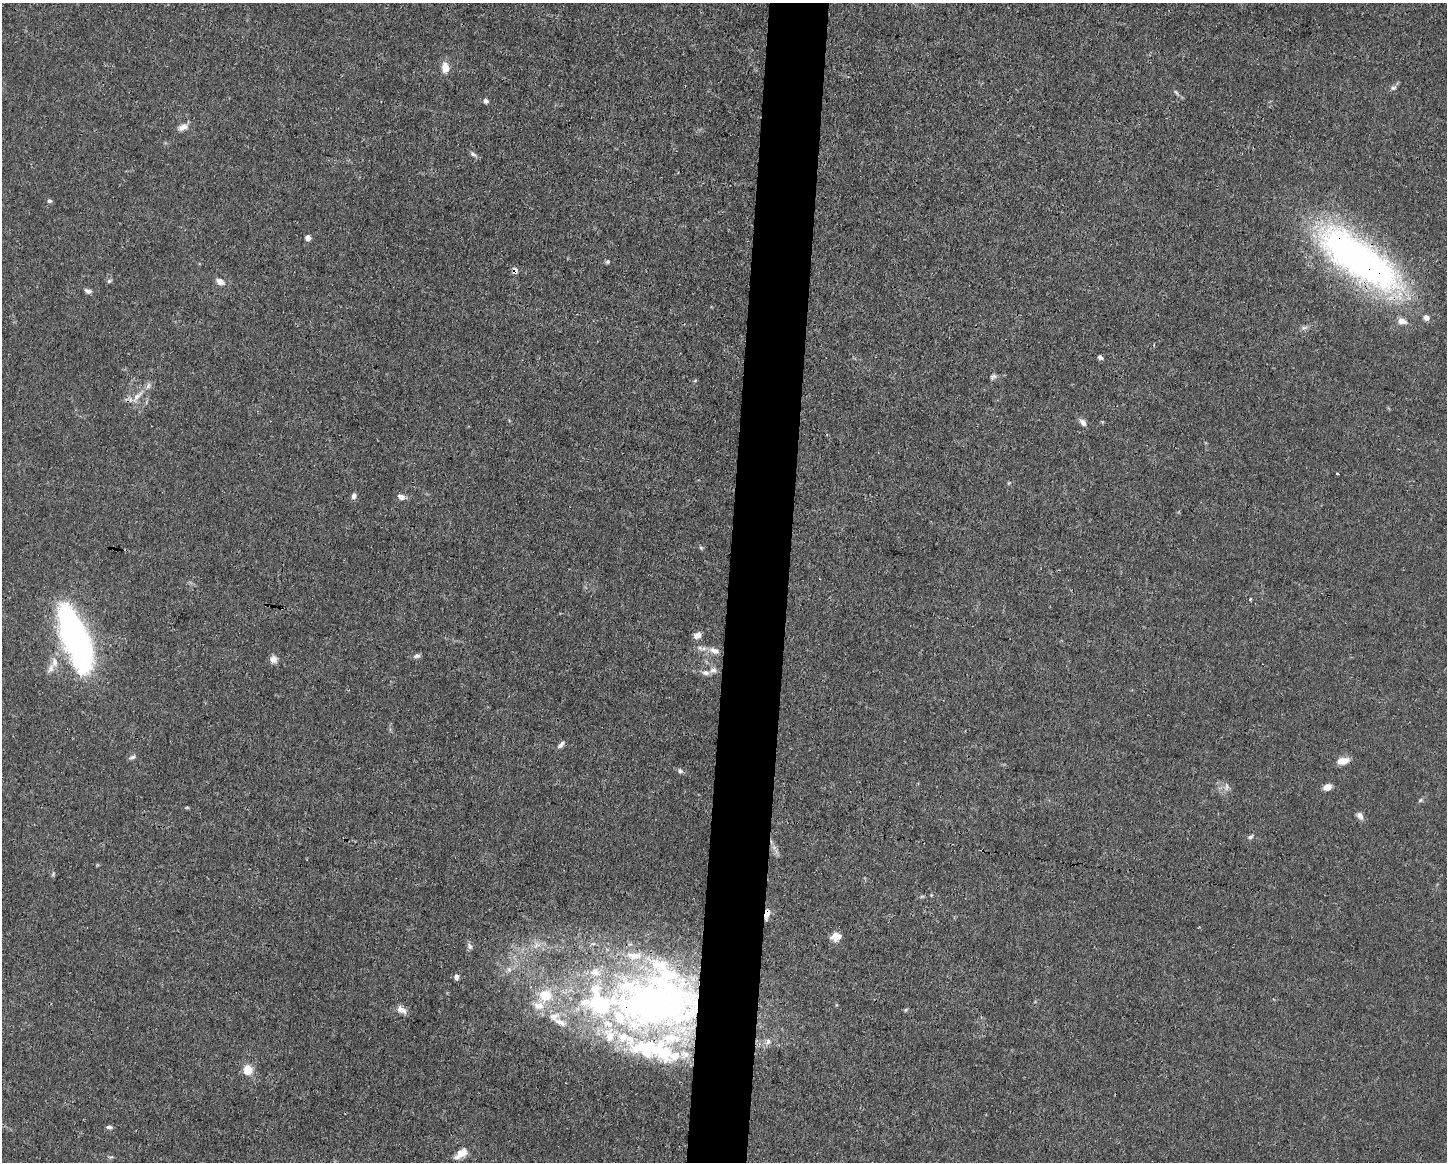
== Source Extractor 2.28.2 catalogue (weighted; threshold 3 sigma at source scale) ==
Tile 8 of 3 x 4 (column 2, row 3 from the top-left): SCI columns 1556-3000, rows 1161-2320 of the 4667 x 4639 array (HDU 1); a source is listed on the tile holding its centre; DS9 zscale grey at full resolution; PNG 1449 x 1164 px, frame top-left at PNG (2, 3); no overlay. Shown black and unused: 4% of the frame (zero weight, under 3 of 4 exposures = <1% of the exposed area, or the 3 px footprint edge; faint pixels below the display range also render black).
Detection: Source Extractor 2.28.2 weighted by HDU 2 'WHT'; one run over the whole footprint, this tile lists its part. Background 0.0157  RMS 0.0024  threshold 0.0109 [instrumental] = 3 sigma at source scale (4.5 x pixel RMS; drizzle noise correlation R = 1.50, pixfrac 1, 0.05/0.05 arcsec/px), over >= 5 px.
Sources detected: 76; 3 inside a brighter object's white glare — not listed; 13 inside a brighter listed object's ellipse — not listed separately; the other 60 listed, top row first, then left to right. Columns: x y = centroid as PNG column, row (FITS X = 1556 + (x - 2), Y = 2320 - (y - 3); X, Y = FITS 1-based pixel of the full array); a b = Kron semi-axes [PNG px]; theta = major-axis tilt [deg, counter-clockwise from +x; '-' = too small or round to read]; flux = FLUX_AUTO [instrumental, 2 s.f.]
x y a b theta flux
445 68 11 8 -88 2.8
1393 88 7 5 2 0.58
1176 92 8 4 -54 0.47
485 101 6 5 - 0.72
183 127 13 7 21 1.7
473 154 10 5 -35 0.7
49 201 5 5 - 0.55
308 238 5 4 - 2.1
1359 259 86 31 -36 120
608 262 5 5 - 0.4
515 271 10 7 -85 0.89
109 281 7 5 27 0.45
220 281 10 6 -27 1.5
88 291 8 5 -27 0.78
1426 318 6 5 - 1.4
1402 321 12 7 -15 1.7
1304 328 7 4 2 0.59
1100 357 6 5 - 0.64
993 377 9 5 39 0.59
695 380 5 3 - 0.24
137 396 22 7 47 2.6
1083 423 10 6 -51 1.2
1337 473 3 3 - 0.49
354 496 8 5 78 0.82
401 497 9 6 -17 1.3
701 548 5 5 - 0.34
1250 599 5 3 - 0.23
697 635 9 6 29 1.4
77 641 55 24 -69 77
714 651 15 8 -19 2.2
417 656 9 6 16 0.72
273 659 10 9 - 1.3
54 662 15 8 -81 1.9
713 670 9 8 - 1.1
561 744 11 5 47 0.87
132 757 8 5 16 0.64
1343 761 12 7 13 2.8
680 771 7 5 -44 0.56
1227 786 11 5 -80 0.84
1327 787 8 6 19 1.8
1420 800 6 5 - 0.41
187 807 6 4 0 0.25
1360 816 10 7 -55 1.2
1250 837 7 5 31 0.52
982 850 4 3 - 0.39
53 874 6 3 72 0.33
767 914 13 5 78 1.9
836 936 13 10 15 2.1
470 946 11 6 -64 0.77
509 969 8 6 -89 0.92
456 977 6 5 - 0.95
545 995 15 13 11 6.4
657 1003 106 79 -12 160
402 1010 15 7 -33 1.6
906 1010 6 4 45 0.31
553 1016 16 10 21 2.5
768 1042 8 6 86 0.92
248 1070 12 11 - 3.3
109 1127 7 5 4 0.64
461 1154 20 9 37 2.9
Overlapping masked pixels (flux is a lower limit): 6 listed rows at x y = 1359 259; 515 271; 1402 321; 982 850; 767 914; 657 1003